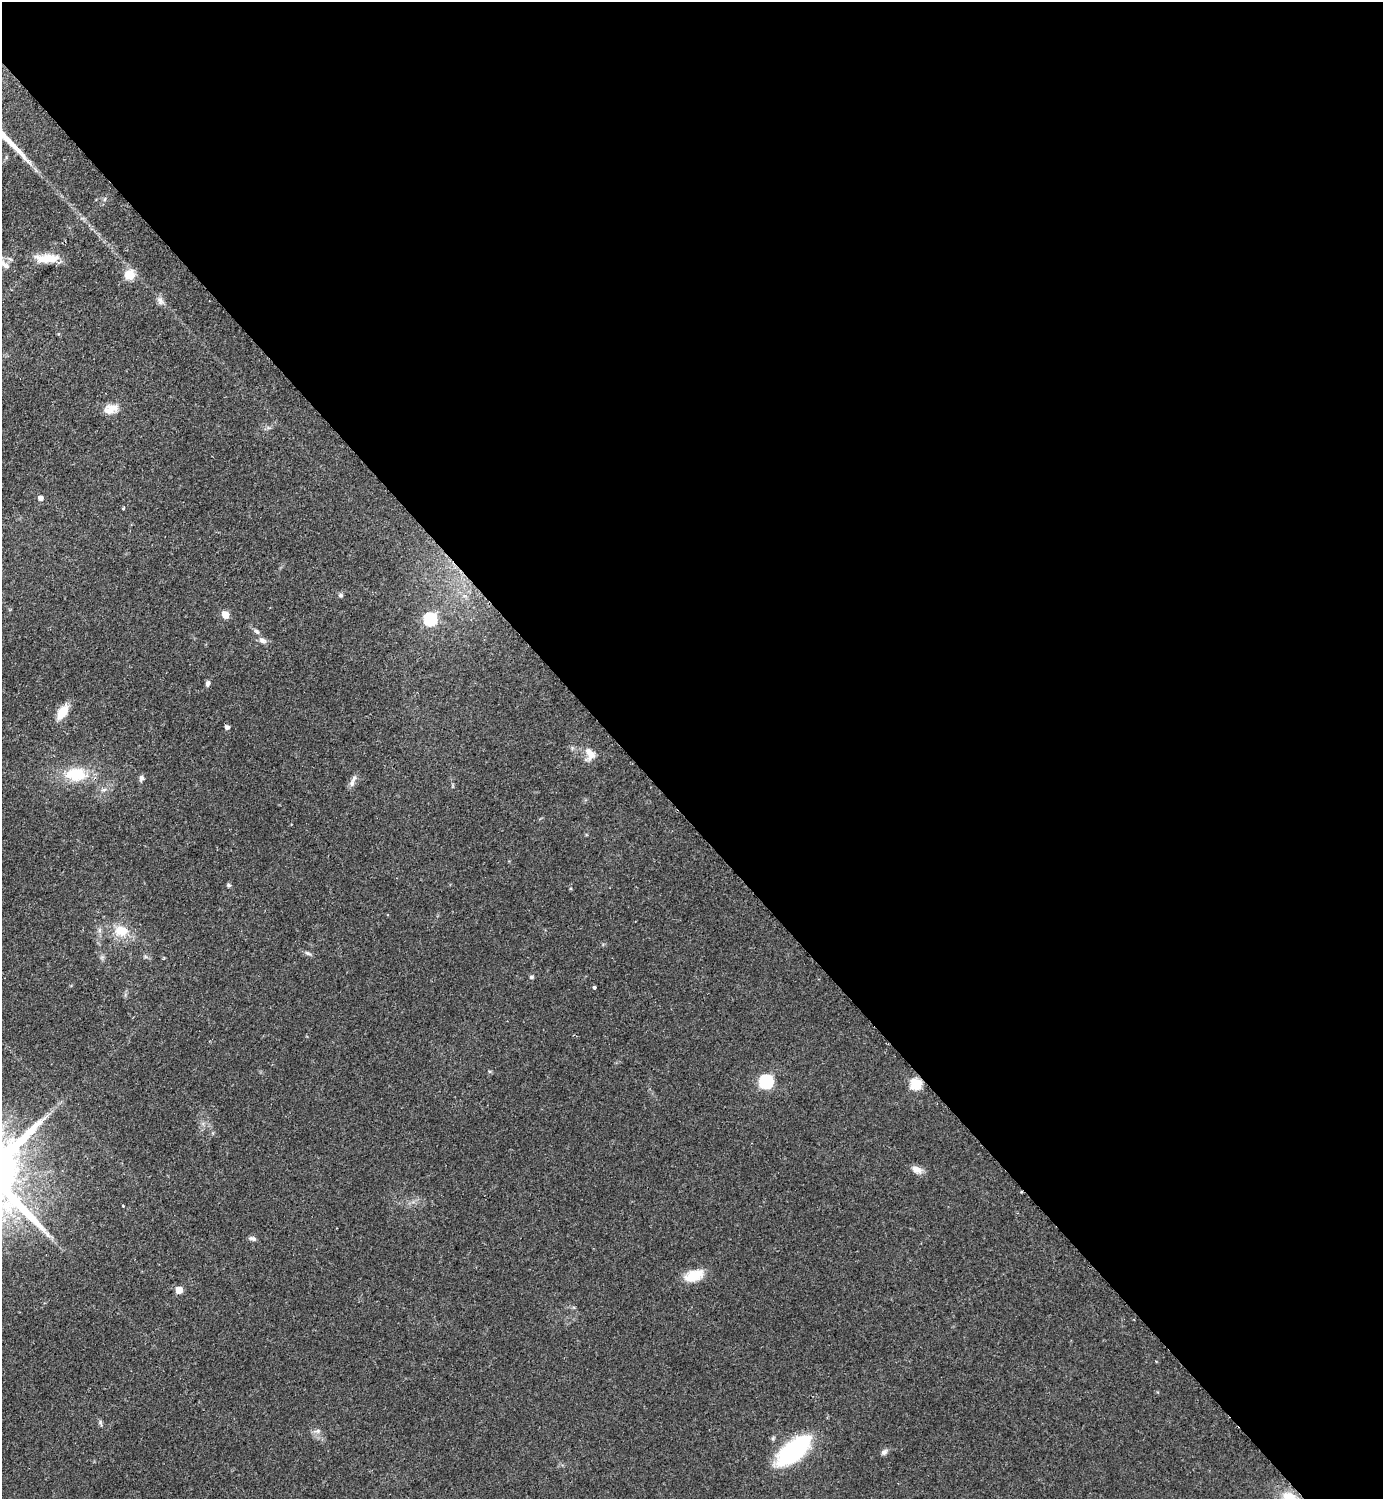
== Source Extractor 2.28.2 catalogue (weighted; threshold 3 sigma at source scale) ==
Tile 8 of 4 x 4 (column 4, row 2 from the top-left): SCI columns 4487-5867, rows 3037-4533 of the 6069 x 6073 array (HDU 1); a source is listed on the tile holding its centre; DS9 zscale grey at full resolution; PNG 1385 x 1501 px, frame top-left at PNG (2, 2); no overlay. Shown black and unused: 55% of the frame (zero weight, under 2 of 3 exposures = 3% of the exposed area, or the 3 px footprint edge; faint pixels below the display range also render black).
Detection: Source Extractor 2.28.2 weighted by HDU 2 'WHT'; one run over the whole footprint, this tile lists its part. Background 0.142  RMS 0.0068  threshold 0.0305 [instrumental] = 3 sigma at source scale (4.5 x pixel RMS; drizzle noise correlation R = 1.50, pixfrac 1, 0.05/0.05 arcsec/px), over >= 5 px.
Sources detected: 38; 1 long thin detection or spike segment (spike, bleed or trail) — not listed; the other 37 listed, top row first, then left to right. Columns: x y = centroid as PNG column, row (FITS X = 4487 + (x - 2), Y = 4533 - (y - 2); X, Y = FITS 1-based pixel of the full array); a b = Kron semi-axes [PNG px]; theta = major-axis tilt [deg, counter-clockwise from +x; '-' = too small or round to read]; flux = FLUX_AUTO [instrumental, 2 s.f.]
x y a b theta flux
105 199 6 4 70 0.99
47 258 31 10 1 12
2 263 22 8 -32 5.5
130 275 6 5 - 31
160 301 12 8 -70 3
111 409 20 11 18 7.9
40 498 5 5 - 3.4
123 508 4 3 - 0.75
341 595 6 5 - 1.2
225 615 5 5 - 12
430 619 6 6 - 67
257 631 9 5 -45 1.8
262 640 9 7 -20 2.9
207 683 8 5 82 1.8
62 712 16 8 57 13
227 727 7 5 0 1.5
590 754 17 13 -87 6.8
76 774 31 19 0 24
141 778 7 6 - 1.9
354 779 14 5 55 3
228 885 6 4 -16 1.1
121 931 18 13 -3 14
308 953 10 4 -23 1.6
531 977 5 4 - 1.1
594 987 3 3 - 1.8
766 1082 6 6 - 110
916 1084 6 6 - 51
916 1169 14 8 -22 4.7
1021 1192 3 2 - 0.71
123 1206 3 2 - 0.53
252 1238 9 5 -18 1.8
694 1276 24 12 17 14
179 1290 5 5 - 12
317 1431 9 5 10 2.1
794 1450 43 19 41 69
884 1452 9 6 31 2
1289 1498 19 14 -26 15
Overlapping masked pixels (flux is a lower limit): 2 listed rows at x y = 76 774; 1021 1192
Isophote crosses this tile's border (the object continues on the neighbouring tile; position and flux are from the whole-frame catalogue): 2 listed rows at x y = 2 263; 1289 1498